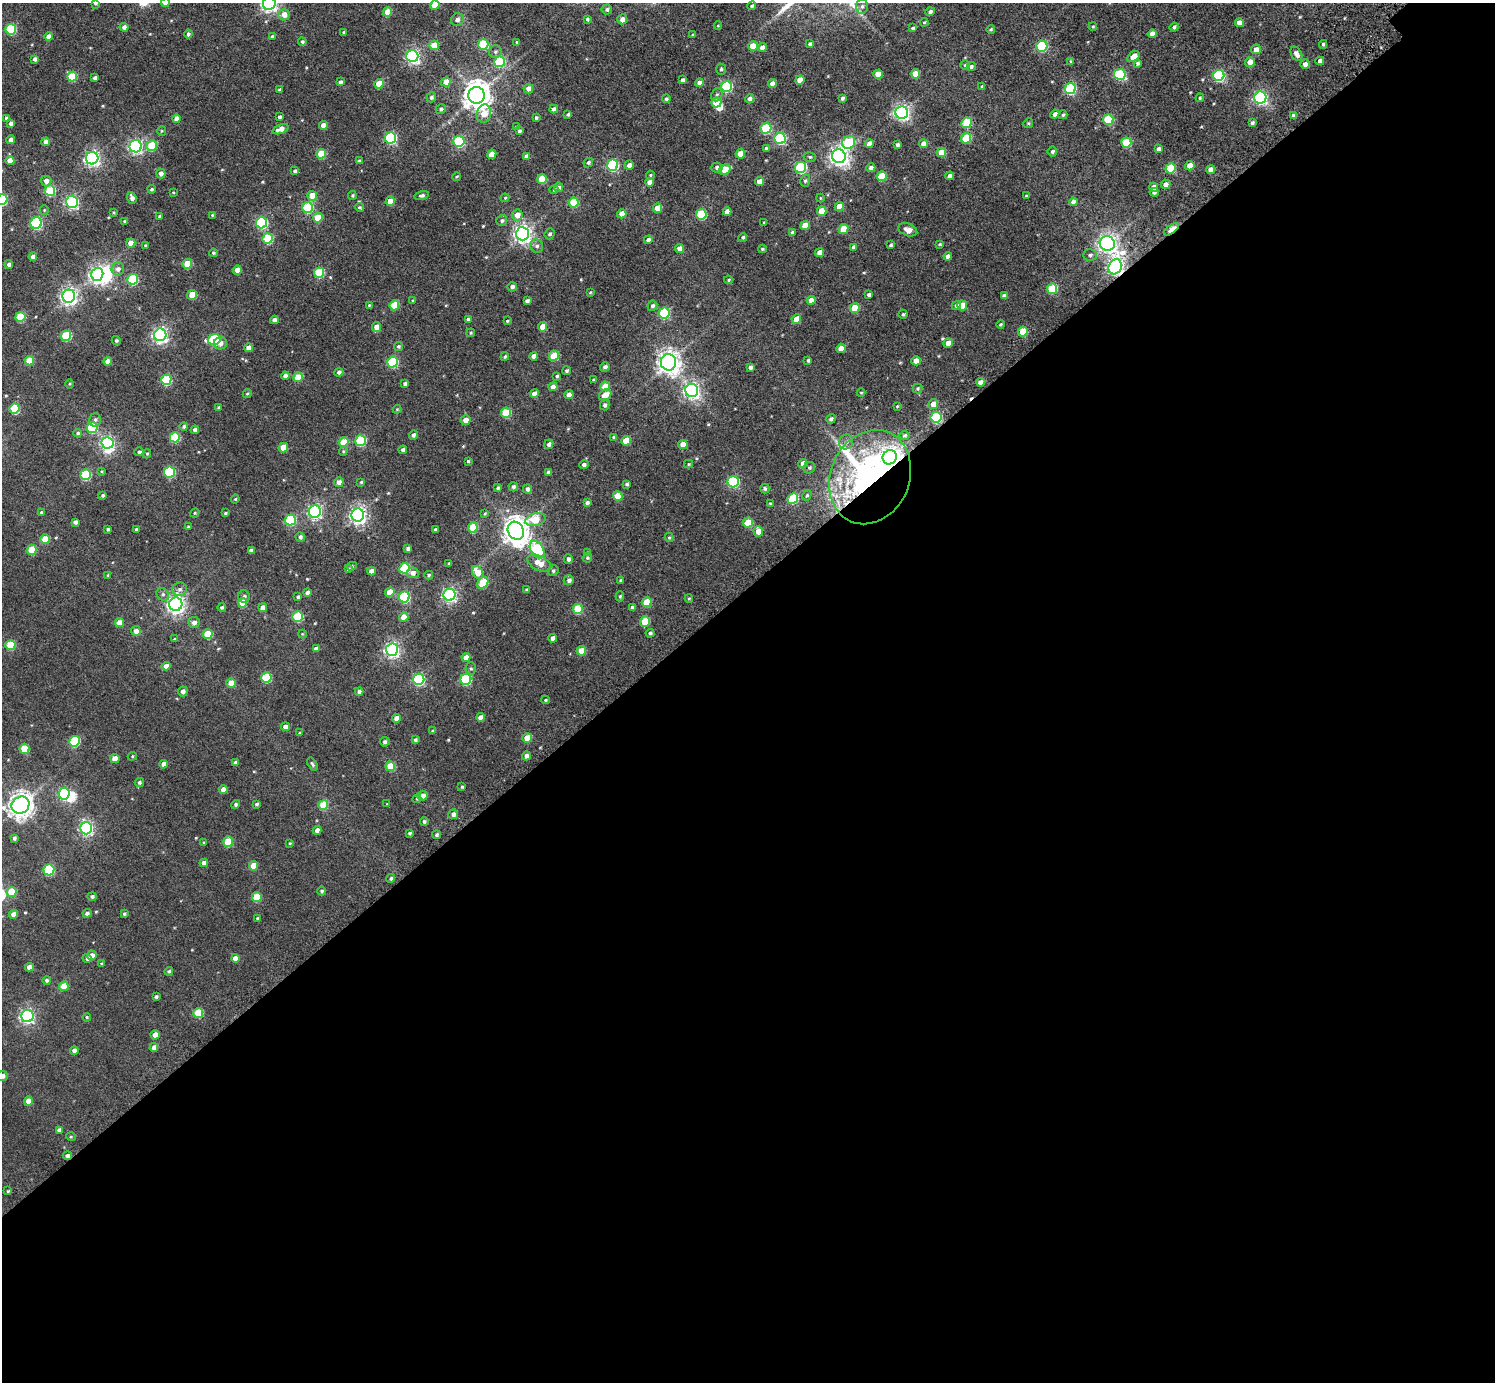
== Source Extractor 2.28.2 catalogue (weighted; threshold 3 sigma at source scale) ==
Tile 15 of 4 x 4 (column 3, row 4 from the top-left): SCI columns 3047-4539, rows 211-1590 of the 6093 x 6084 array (HDU 1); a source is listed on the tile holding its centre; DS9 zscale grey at full resolution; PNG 1497 x 1384 px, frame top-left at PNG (2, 3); each listed source drawn as its Kron ellipse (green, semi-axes under 4 px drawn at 4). Shown black and unused: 58% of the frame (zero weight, under 5 of 10 exposures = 4% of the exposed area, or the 3 px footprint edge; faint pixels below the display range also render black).
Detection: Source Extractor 2.28.2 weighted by HDU 2 'WHT'; one run over the whole footprint, this tile lists its part. Background 0.00396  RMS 0.0046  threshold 0.0188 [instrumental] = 3 sigma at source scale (4.09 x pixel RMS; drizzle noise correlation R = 1.36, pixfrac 0.8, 0.05/0.05 arcsec/px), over >= 5 px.
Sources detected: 533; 5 inside a brighter object's white glare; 1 cosmic-ray / hot-pixel residue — neither listed nor drawn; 2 inside a brighter listed object's ellipse — not listed separately; of the other 525, all 500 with FLUX_AUTO >= 0.386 (the completeness limit of this list) listed and drawn (25 fainter detections not listed), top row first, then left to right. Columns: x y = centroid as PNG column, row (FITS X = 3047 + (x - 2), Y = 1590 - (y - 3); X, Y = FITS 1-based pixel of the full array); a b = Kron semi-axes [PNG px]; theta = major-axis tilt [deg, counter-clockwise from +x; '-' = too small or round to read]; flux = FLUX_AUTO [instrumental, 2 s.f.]
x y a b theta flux
95 3 4 4 - 0.67
165 3 4 4 - 3.2
269 3 6 6 - 140
435 5 5 4 - 5.6
752 6 4 4 - 0.62
862 6 7 6 - 1.1
607 9 5 5 - 1.1
387 12 4 4 - 6.4
930 12 4 4 - 1.3
284 15 6 5 - 3.2
587 19 4 4 - 0.84
622 19 5 5 - 2.7
457 20 7 6 - 1.9
924 22 4 3 - 0.46
1239 23 4 4 - 3.4
718 26 4 4 - 0.4
124 27 4 4 - 1.6
1093 27 4 3 - 0.51
1174 27 4 4 - 0.92
913 28 4 3 - 0.99
11 29 5 5 - 24
991 29 4 4 - 0.58
344 32 4 3 - 0.51
188 34 4 4 - 1.1
1152 34 4 4 - 2.7
693 35 3 3 - 0.61
272 36 3 3 - 0.55
49 37 4 4 - 3.6
302 42 4 4 - 0.83
517 42 4 4 - 0.44
483 44 5 5 - 22
810 44 4 4 - 1.2
1323 44 4 4 - 0.91
434 45 5 4 - 7.5
753 46 5 4 - 9.7
1042 46 5 5 - 32
762 47 4 4 - 2.5
1256 49 5 4 - 3.7
495 52 6 6 - 1
1296 54 8 5 -60 2.7
412 56 6 6 - 92
1133 57 6 4 34 4.9
35 59 4 4 - 1.2
1071 61 4 3 - 0.47
1320 61 4 4 - 2.4
500 62 5 5 - 26
1250 62 5 5 - 3.4
1138 63 4 4 - 1.1
1305 64 4 4 - 2.2
965 65 5 5 - 0.56
971 66 4 4 - 0.99
721 69 5 5 - 0.79
878 74 4 4 - 5.9
915 74 4 4 - 6.8
1120 74 6 5 - 33
72 76 5 5 - 15
1219 76 5 5 - 47
95 78 4 3 - 1.2
683 80 4 3 - 1.4
800 80 5 4 - 6.1
340 82 4 3 - 1.1
446 82 5 4 - 5.5
699 83 4 4 - 2.2
379 84 5 4 - 7.5
772 84 4 4 - 3.2
727 86 5 5 - 34
982 86 4 3 - 0.46
528 89 5 4 - 3.1
1070 89 5 5 - 37
280 90 4 4 - 1.3
477 95 8 8 - 550
717 95 7 5 66 0.96
431 97 5 4 - 1.1
842 98 4 3 - 1.1
1200 98 4 3 - 0.52
1260 98 6 6 - 84
666 99 4 4 - 0.81
750 99 5 4 - 1.9
716 102 5 5 - 14
441 109 5 5 - 0.99
554 109 4 4 - 1.7
902 112 6 6 - 110
484 114 9 7 79 7.3
568 114 4 3 - 0.75
1055 114 5 4 - 1.9
1063 115 4 4 - 0.64
1294 116 4 4 - 2.9
279 117 3 3 - 0.96
7 118 4 4 - 1.5
536 118 4 3 - 0.76
177 119 4 4 - 3.3
1108 120 5 5 - 22
967 123 5 5 - 18
1028 123 5 4 - 0.54
1252 123 4 3 - 1
11 124 4 4 - 1.3
323 125 4 4 - 4.3
516 127 4 4 - 0.49
766 128 5 5 - 24
281 129 8 4 21 3.6
162 131 5 4 - 0.49
519 131 4 4 - 1
391 138 6 5 - 49
966 138 5 5 - 18
780 139 5 5 - 40
11 140 4 4 - 3
459 141 5 5 - 36
45 142 4 4 - 2.2
849 142 7 6 - 21
1126 143 5 5 - 18
869 144 4 4 - 3.3
924 144 4 4 - 3.6
152 145 5 5 - 15
897 145 4 4 - 1.4
136 146 6 6 - 85
766 148 4 4 - 0.84
1158 149 4 4 - 1.4
941 152 5 4 - 7.5
1052 152 5 5 - 1.2
321 154 5 4 - 12
492 154 5 4 - 5.7
740 154 5 4 - 5.7
526 156 4 4 - 1.7
839 156 7 7 - 230
810 157 6 5 - 0.68
92 158 6 6 - 110
10 161 4 4 - 4.9
359 161 4 4 - 0.94
588 162 5 4 - 0.86
613 165 5 5 - 36
629 165 5 4 - 1.9
1190 166 5 4 - 6
717 167 5 5 - 1.1
801 167 5 5 - 35
871 168 4 4 - 1.9
1170 168 5 5 - 17
725 170 6 4 29 10
1211 170 4 4 - 3.7
295 171 4 4 - 1.2
161 173 5 4 - 2.1
650 175 4 4 - 0.47
882 176 5 4 - 14
950 176 4 4 - 2.4
457 177 4 3 - 0.47
542 179 5 4 - 12
46 181 5 5 - 2.3
759 181 4 4 - 4
805 181 6 5 - 0.83
649 182 4 4 - 2.5
1166 184 5 4 - 2.2
558 187 4 4 - 1.4
1154 187 5 4 - 3.4
152 189 4 3 - 0.6
554 190 4 3 - 0.46
50 191 5 5 - 20
173 192 4 3 - 0.43
1154 192 4 4 - 1.3
352 195 4 4 - 0.54
422 195 7 4 14 1
312 196 5 4 - 7.2
1026 196 3 3 - 0.7
132 198 6 4 -70 1.7
505 198 4 4 - 0.52
820 198 4 4 - 0.39
2 200 5 5 - 27
390 201 4 4 - 7.3
72 202 6 6 - 79
574 202 5 5 - 18
1073 202 4 4 - 1.8
839 206 4 4 - 6.1
359 207 5 4 - 0.61
308 208 5 5 - 25
657 208 5 4 - 6.3
44 210 5 4 - 0.54
822 211 5 4 - 7.8
113 212 4 3 - 0.42
727 212 4 4 - 3.1
622 214 4 4 - 4.4
701 214 5 5 - 26
212 215 3 3 - 0.46
517 215 6 5 - 4
159 216 4 3 - 0.46
318 218 5 5 - 11
125 221 3 3 - 0.69
502 221 6 5 - 0.98
764 222 3 2 - 0.44
36 223 6 5 - 46
262 223 5 5 - 45
805 225 5 4 - 5.7
843 229 5 4 - 12
1171 229 9 3 37 15
908 230 10 6 -20 3
792 232 3 3 - 1.2
522 234 7 6 - 190
550 234 5 5 - 0.91
743 237 4 4 - 0.83
267 238 5 5 - 19
648 240 4 4 - 1.5
131 243 4 4 - 4.5
940 244 4 3 - 0.48
1107 244 7 7 - 180
145 245 4 3 - 0.48
891 245 3 3 - 0.71
537 246 7 6 - 1.2
853 247 4 3 - 1.3
679 248 4 4 - 3
762 249 4 3 - 0.66
819 252 4 4 - 3.5
213 253 4 4 - 0.59
1090 255 7 6 - 1.1
948 256 4 4 - 2
33 257 4 4 - 2.2
9 264 4 4 - 1.4
187 264 5 4 - 12
1115 267 8 6 67 140
118 269 6 6 - 1.7
237 270 4 4 - 4.3
319 272 5 5 - 23
97 274 6 6 - 140
133 279 5 5 - 27
729 280 4 4 - 0.57
512 287 5 4 - 1.5
1052 289 5 5 - 22
590 292 4 3 - 0.4
192 295 5 4 - 8.1
869 295 4 4 - 1.5
69 296 6 6 - 150
1004 296 4 4 - 1.8
811 300 4 4 - 2.8
413 301 3 3 - 0.62
527 301 4 3 - 1.2
369 305 4 4 - 0.39
394 305 5 5 - 14
962 305 5 5 - 6
652 306 5 5 - 1.2
956 306 5 4 - 1.5
855 308 5 4 - 12
664 313 5 5 - 36
903 314 4 4 - 0.68
20 317 5 5 - 16
468 319 4 4 - 1.5
796 319 5 4 - 7.5
274 320 4 4 - 1.8
507 321 3 3 - 0.54
1001 324 4 4 - 0.69
377 327 5 4 - 3.9
543 327 5 4 - 6.7
1023 332 5 5 - 14
471 333 4 4 - 0.46
160 335 6 6 - 120
66 336 5 5 - 24
214 340 6 5 - 38
116 341 4 4 - 0.77
220 343 6 6 - 2.2
948 343 5 4 - 3.9
398 346 4 4 - 0.81
248 348 4 4 - 2.3
841 348 5 4 - 5.1
505 356 4 3 - 0.64
534 356 4 4 - 2.3
554 356 5 5 - 15
808 360 4 3 - 0.71
29 361 5 4 - 9.5
916 361 4 4 - 4.9
108 362 4 4 - 3.7
392 362 5 5 - 30
668 362 8 7 - 320
605 367 5 4 - 1.2
750 367 4 4 - 1.4
567 371 4 4 - 0.9
339 372 4 4 - 1.1
285 376 4 4 - 1.8
557 376 4 4 - 0.72
298 377 5 4 - 11
166 380 5 5 - 26
593 380 3 3 - 0.44
981 382 5 4 - 2.3
70 384 5 3 - 0.41
405 384 4 3 - 1.1
605 386 5 4 - 8.1
553 387 4 4 - 3.2
917 388 5 5 - 0.78
692 390 6 6 - 140
247 393 5 4 - 0.55
861 393 4 4 - 0.42
534 394 4 4 - 3.2
569 395 4 4 - 3
605 395 6 5 - 4.7
933 404 5 4 - 3.7
605 405 5 4 - 1.3
897 406 4 3 - 0.44
218 407 3 3 - 0.49
15 409 5 5 - 25
397 409 4 3 - 0.43
506 413 5 5 - 17
936 417 5 5 - 33
831 419 5 4 - 1.1
95 420 7 6 - 1.2
466 420 5 5 - 3.4
184 426 4 4 - 0.88
92 428 5 5 - 28
195 430 4 4 - 1.4
78 433 4 3 - 0.76
413 435 5 4 - 1.1
904 435 5 4 - 0.75
175 437 5 5 - 23
614 437 4 4 - 0.92
361 441 5 5 - 29
626 441 5 4 - 10
344 442 5 4 - 9.2
846 442 7 7 - 1.5
107 443 6 6 - 97
549 444 5 4 - 1.4
683 445 4 4 - 6.1
283 448 5 4 - 8.9
403 450 4 3 - 1.3
343 451 4 3 - 0.52
139 452 4 4 - 1
147 454 5 4 - 0.54
890 457 7 7 - 220
468 461 3 3 - 0.52
803 463 4 4 - 3.4
689 464 4 4 - 0.54
584 465 5 4 - 1.2
809 468 6 5 - 0.81
102 471 4 3 - 0.45
169 472 5 5 - 33
548 472 4 3 - 1.4
86 475 5 5 - 28
870 477 48 39 66 130
339 482 5 4 - 2.4
361 482 4 4 - 0.53
733 482 5 5 - 43
627 484 4 3 - 0.82
513 487 5 4 - 1.2
498 488 4 3 - 0.84
528 489 5 4 - 1.5
765 489 5 4 - 0.89
103 495 3 3 - 0.72
807 495 5 4 - 0.63
618 496 5 4 - 10
793 498 5 5 - 24
235 499 4 4 - 0.41
587 502 4 3 - 1
770 503 4 4 - 0.49
315 512 6 6 - 92
41 513 4 4 - 0.92
195 513 5 4 - 0.51
225 513 4 3 - 0.54
485 514 4 3 - 0.44
358 515 6 6 - 160
290 520 5 5 - 29
535 520 10 6 15 13
75 522 4 4 - 1.4
748 523 5 5 - 14
188 527 4 4 - 0.49
473 528 5 5 - 16
108 529 3 3 - 0.71
136 529 3 3 - 0.71
436 530 4 3 - 1.2
516 531 9 7 -61 470
758 531 5 5 - 4.7
300 537 5 4 - 1.1
669 537 5 4 - 0.6
45 539 5 4 - 9.1
408 548 4 4 - 1.6
537 549 9 6 -57 45
32 550 5 4 - 13
251 550 4 4 - 1.5
588 553 4 4 - 0.67
587 558 5 4 - 0.71
568 559 5 4 - 1.4
449 563 3 3 - 0.5
539 563 13 7 -27 5.7
352 566 5 4 - 0.52
404 568 5 5 - 23
348 569 4 3 - 0.74
371 571 4 4 - 2.6
553 571 5 5 - 0.79
478 572 7 5 -56 7
413 573 6 5 - 2.2
108 575 4 4 - 0.47
429 575 4 4 - 0.57
569 580 5 5 - 1.6
621 580 3 3 - 0.61
483 583 6 5 - 14
180 589 7 7 - 1.5
527 590 4 4 - 0.78
390 592 5 4 - 6.9
307 593 4 4 - 2.1
163 594 7 5 -46 1.1
449 595 6 6 - 90
620 596 5 4 - 0.65
244 597 6 6 - 1.2
298 597 4 3 - 0.93
404 597 5 5 - 39
689 598 4 4 - 0.44
647 602 5 5 - 10
243 603 5 4 - 8.5
176 604 7 6 - 180
222 607 4 4 - 0.81
632 607 4 4 - 0.91
263 608 4 4 - 3.5
578 609 5 5 - 17
298 617 5 5 - 22
404 617 5 4 - 5.4
645 622 5 5 - 11
119 623 4 4 - 4.2
194 623 5 5 - 2.1
136 631 5 4 - 2
650 633 4 3 - 0.79
208 634 5 5 - 11
302 634 4 4 - 0.39
552 638 4 4 - 2
174 639 4 4 - 0.41
10 645 5 5 - 18
316 649 4 4 - 1.8
392 650 6 6 - 110
581 651 5 4 - 8
466 658 4 4 - 3.7
166 666 4 4 - 3.6
471 668 6 5 - 0.79
266 677 5 5 - 23
419 679 6 5 - 50
466 679 5 5 - 36
231 683 4 4 - 6
183 691 5 4 - 1.8
359 691 4 4 - 1.5
545 700 4 4 - 0.5
481 717 4 4 - 3.4
397 718 4 4 - 3.5
285 727 4 4 - 2.8
433 731 4 3 - 1.1
299 733 3 3 - 0.39
527 738 5 4 - 8.1
415 740 4 4 - 0.82
74 741 5 5 - 24
385 742 5 4 - 1
24 749 5 5 - 15
132 756 5 4 - 0.48
526 756 4 4 - 1.7
115 759 4 4 - 4.7
235 763 4 4 - 1.5
164 764 4 4 - 2.5
312 764 7 4 -57 0.74
390 766 5 4 - 10
139 782 5 4 - 0.96
462 787 4 3 - 0.59
223 789 4 4 - 3.3
64 794 6 5 - 48
422 796 5 4 - 3.3
417 799 4 4 - 0.45
256 804 4 3 - 0.8
387 804 4 3 - 0.42
20 805 9 8 - 380
236 805 4 4 - 0.95
323 805 5 5 - 14
453 814 5 5 - 1.7
424 821 4 4 - 0.73
86 828 6 6 - 91
317 830 4 4 - 2.7
410 833 3 3 - 0.72
437 835 4 4 - 0.91
14 838 4 4 - 0.9
228 842 5 5 - 13
204 843 4 4 - 0.44
290 843 3 3 - 0.4
204 863 4 4 - 2.3
254 866 5 4 - 7.6
49 870 5 5 - 30
391 878 5 4 - 0.78
322 891 4 4 - 0.75
12 892 5 5 - 11
92 896 5 4 - 0.94
257 897 5 5 - 12
87 913 4 4 - 1.3
13 914 4 4 - 2.5
124 914 3 3 - 0.59
257 918 4 3 - 0.42
92 956 5 4 - 3.6
87 958 4 4 - 1.5
235 958 4 4 - 3.3
102 963 4 3 - 0.48
29 967 4 4 - 2.7
169 971 4 4 - 0.69
47 980 4 4 - 0.78
64 986 5 4 - 7.1
156 997 4 3 - 0.81
198 1013 5 5 - 15
27 1016 6 6 - 110
87 1017 4 3 - 0.46
155 1035 4 4 - 4.3
154 1048 4 4 - 2.5
74 1050 4 4 - 1.8
2 1076 5 5 - 1.8
28 1101 4 4 - 5.3
59 1130 4 4 - 1.9
71 1137 5 3 - 0.39
68 1156 4 4 - 1.9
8 1191 4 3 - 0.43
Overlapping masked pixels (flux is a lower limit): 5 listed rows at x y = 1171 229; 1115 267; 890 457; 870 477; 68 1156
Isophote crosses this tile's border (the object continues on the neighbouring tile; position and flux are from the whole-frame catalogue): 7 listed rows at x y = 95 3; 165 3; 269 3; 435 5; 10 161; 2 200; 2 1076